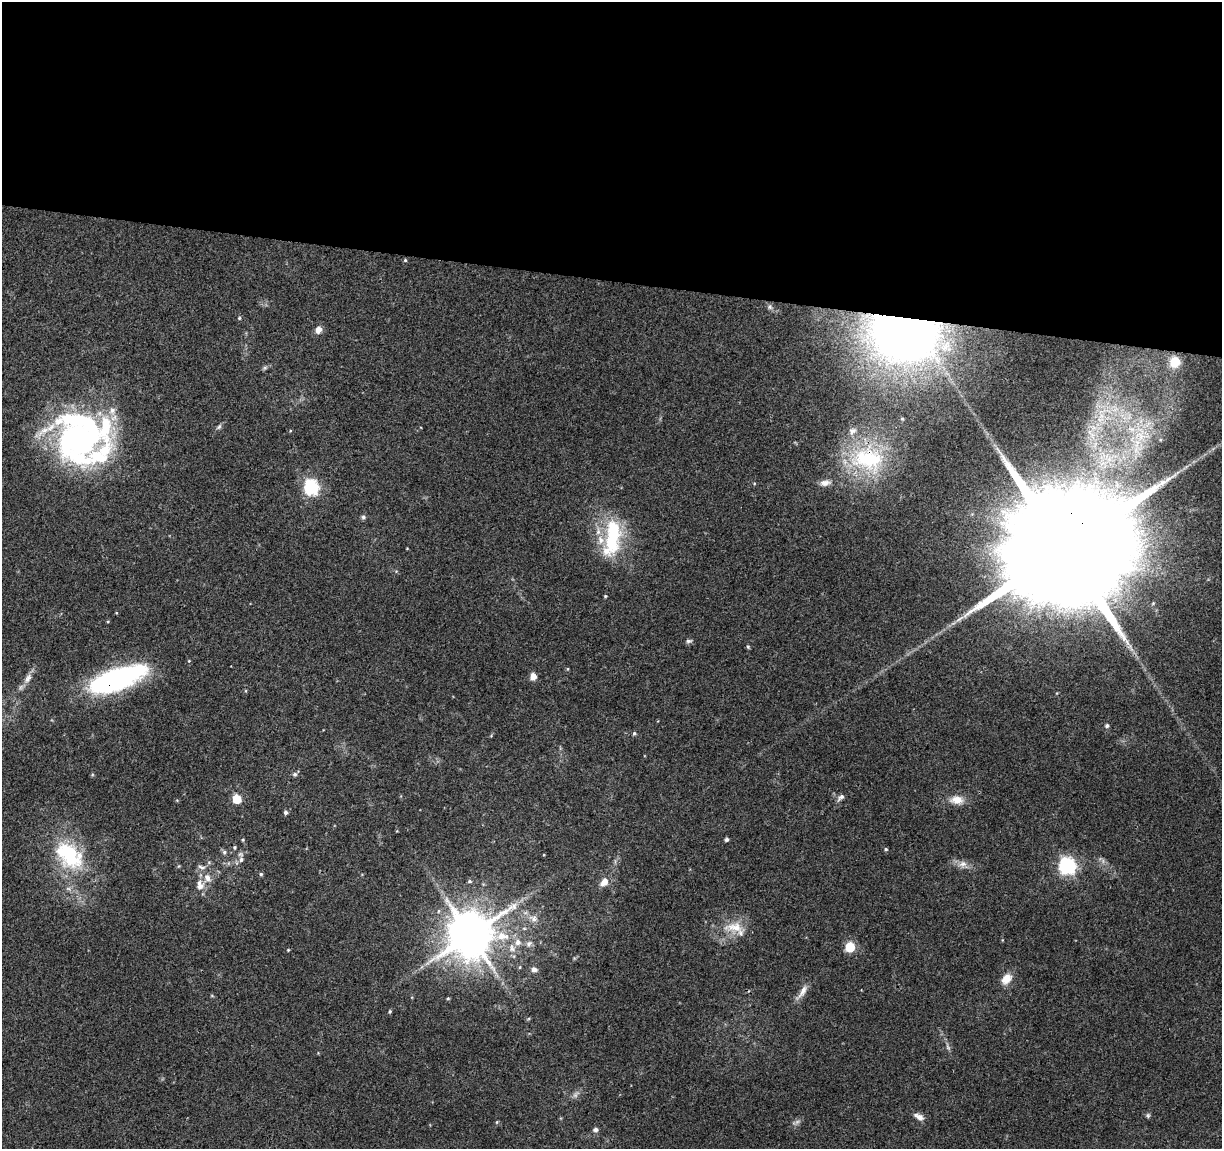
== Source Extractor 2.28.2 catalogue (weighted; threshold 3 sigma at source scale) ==
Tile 3 of 4 x 4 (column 3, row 1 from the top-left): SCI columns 2443-3662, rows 3666-4812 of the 4891 x 5096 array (HDU 1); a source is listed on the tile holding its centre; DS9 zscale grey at full resolution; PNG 1224 x 1151 px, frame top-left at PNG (2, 2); no overlay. Shown black and unused: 24% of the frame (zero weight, under 3 of 4 exposures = <1% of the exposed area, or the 3 px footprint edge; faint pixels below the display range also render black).
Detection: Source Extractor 2.28.2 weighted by HDU 2 'WHT'; one run over the whole footprint, this tile lists its part. Background 0.0914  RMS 0.0061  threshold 0.0273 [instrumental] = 3 sigma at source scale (4.5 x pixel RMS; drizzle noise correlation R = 1.50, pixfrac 1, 0.0396/0.0396 arcsec/px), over >= 5 px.
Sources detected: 78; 3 too faint to see at this stretch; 4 inside a brighter object's white glare — not listed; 5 inside a brighter listed object's ellipse — not listed separately; the other 66 listed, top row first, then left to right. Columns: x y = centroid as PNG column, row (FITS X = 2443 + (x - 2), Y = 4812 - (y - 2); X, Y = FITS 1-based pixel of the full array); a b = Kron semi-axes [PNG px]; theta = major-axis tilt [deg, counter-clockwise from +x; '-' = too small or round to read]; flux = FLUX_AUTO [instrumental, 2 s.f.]
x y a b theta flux
405 260 5 4 - 0.67
770 307 7 7 - 1.6
239 318 5 4 - 0.67
318 330 7 6 - 4.3
905 333 50 38 -9 530
1175 362 11 10 - 9.2
265 368 7 5 30 1.1
112 411 11 9 66 4.6
902 419 5 3 - 0.61
219 427 9 5 52 1.3
44 430 26 7 36 8.6
80 440 50 30 -74 100
868 459 51 35 -8 62
825 483 15 8 5 3.8
311 487 7 6 - 110
363 517 6 6 - 1.2
612 537 47 18 81 46
1065 548 47 27 76 41000
605 596 4 3 - 0.64
689 641 8 5 7 1.4
748 647 5 4 - 0.74
567 669 5 3 - 0.5
533 677 6 6 - 5.2
28 678 15 8 59 4.2
116 679 58 20 19 110
1107 726 5 5 - 1.4
634 733 5 4 - 1
295 774 6 6 - 1.4
841 797 11 5 45 2
237 799 6 5 - 20
957 800 18 11 -4 7.2
286 812 5 5 - 1.4
726 839 5 5 - 1.2
243 840 4 4 - 0.58
234 847 5 4 - 0.72
886 849 5 4 - 0.85
224 852 5 5 - 1.3
69 855 43 28 -45 47
241 859 8 6 86 2.1
963 864 12 8 1 3.9
179 866 5 3 - 0.57
1067 866 7 7 - 170
202 867 12 5 -19 2.1
261 874 5 5 - 0.93
207 878 12 8 -66 4.6
470 881 6 4 -2 0.96
604 882 11 8 50 4.5
200 885 13 9 -81 5.5
533 918 13 9 -25 4.4
735 927 30 14 -2 14
524 928 6 4 -18 0.79
470 934 14 13 - 2800
518 942 9 8 - 4
529 944 9 6 34 2.2
850 947 6 6 - 29
288 950 4 3 - 0.5
520 967 5 3 - 0.62
534 969 7 6 - 2.3
1006 979 15 11 50 6.5
803 991 21 7 58 4.7
448 999 4 3 - 0.73
390 1011 5 4 - 0.77
1148 1115 7 5 -70 1.1
919 1117 13 7 -28 3.7
497 1122 5 3 - 0.62
595 1130 5 5 - 1.9
Overlapping masked pixels (flux is a lower limit): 4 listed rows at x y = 905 333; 868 459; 1065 548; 116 679